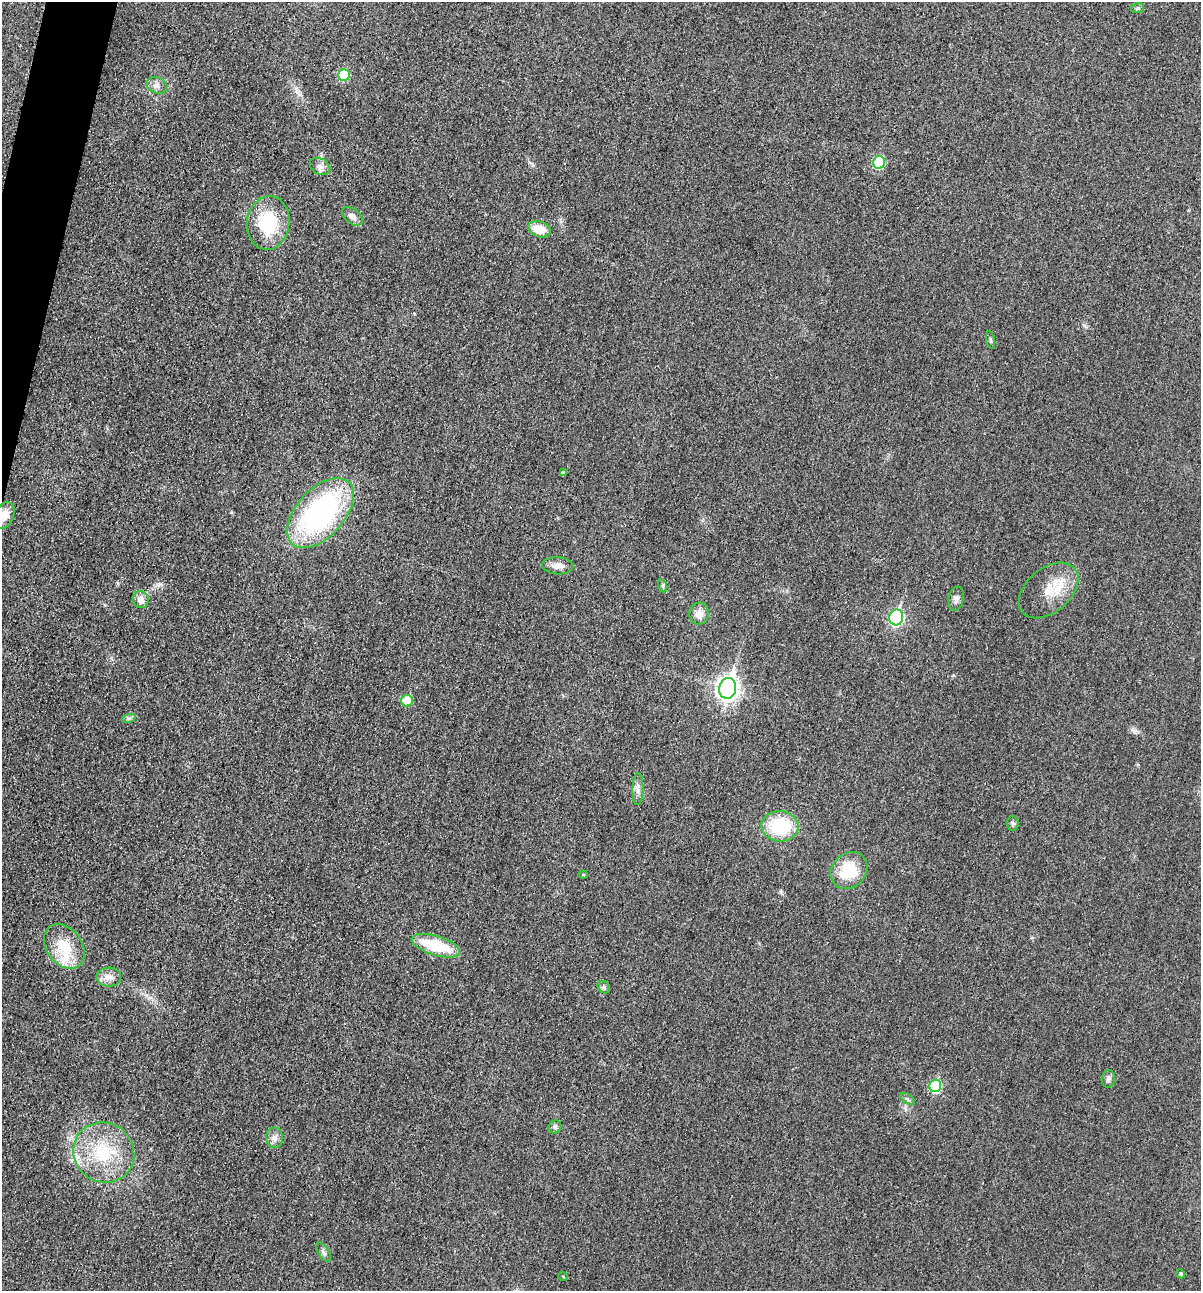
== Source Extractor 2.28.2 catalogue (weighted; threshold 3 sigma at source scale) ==
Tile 11 of 4 x 4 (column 3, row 3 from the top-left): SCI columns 2543-3741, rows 1308-2596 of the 5206 x 5195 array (HDU 1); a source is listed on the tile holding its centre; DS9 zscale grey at full resolution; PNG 1203 x 1293 px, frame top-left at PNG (2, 2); each listed source drawn as its Kron ellipse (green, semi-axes under 4 px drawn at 4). Shown black and unused: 2% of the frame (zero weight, under 3 of 4 exposures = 2% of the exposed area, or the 3 px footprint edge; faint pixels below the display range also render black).
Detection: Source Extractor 2.28.2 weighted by HDU 2 'WHT'; one run over the whole footprint, this tile lists its part. Background 0.0289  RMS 0.0059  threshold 0.0264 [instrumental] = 3 sigma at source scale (4.5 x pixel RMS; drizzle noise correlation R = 1.50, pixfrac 1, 0.05/0.05 arcsec/px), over >= 5 px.
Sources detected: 42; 2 inside a brighter listed object's ellipse — not listed separately; the other 40 listed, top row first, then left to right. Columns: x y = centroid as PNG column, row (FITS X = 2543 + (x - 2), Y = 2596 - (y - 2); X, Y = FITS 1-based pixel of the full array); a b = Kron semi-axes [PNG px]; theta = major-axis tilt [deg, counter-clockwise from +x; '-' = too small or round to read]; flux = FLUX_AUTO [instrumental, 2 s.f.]
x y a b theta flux
1138 8 6 5 - 0.97
344 75 6 6 - 25
157 85 10 8 -23 2.9
879 162 6 6 - 32
320 166 11 8 -31 2.8
352 216 12 7 -38 3.5
268 223 27 21 82 31
539 229 11 7 -17 10
991 340 9 3 -79 0.98
563 473 4 4 - 1.4
320 513 42 24 48 120
4 515 14 9 66 5.7
558 566 15 8 -4 4.1
663 586 7 4 -71 0.99
1048 590 34 22 40 17
956 599 12 7 80 2.4
141 600 8 8 - 4.4
699 614 11 9 86 5.1
896 617 8 7 - 88
728 688 10 8 78 340
407 701 6 6 - 14
129 718 7 4 18 1.1
638 789 16 5 89 2.9
1013 823 7 5 -87 1.3
780 826 18 15 -5 34
849 870 20 17 47 22
583 875 4 4 - 0.61
64 946 24 17 -53 18
436 946 25 9 -17 27
109 977 12 9 1 4.6
604 987 7 5 -44 1.2
1108 1079 9 6 83 2
935 1086 6 6 - 33
907 1099 8 4 -34 1.3
555 1127 7 6 - 1.4
275 1138 10 8 -90 3.1
104 1152 31 29 -39 36
323 1252 11 5 -57 1.7
1181 1274 5 4 - 1
563 1276 5 3 - 0.54
Overlapping masked pixels (flux is a lower limit): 1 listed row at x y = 4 515
Isophote crosses this tile's border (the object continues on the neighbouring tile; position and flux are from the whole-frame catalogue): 1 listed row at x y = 4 515
Unlisted compact peaks at least as high as the median listed source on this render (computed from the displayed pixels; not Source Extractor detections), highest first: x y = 781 892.